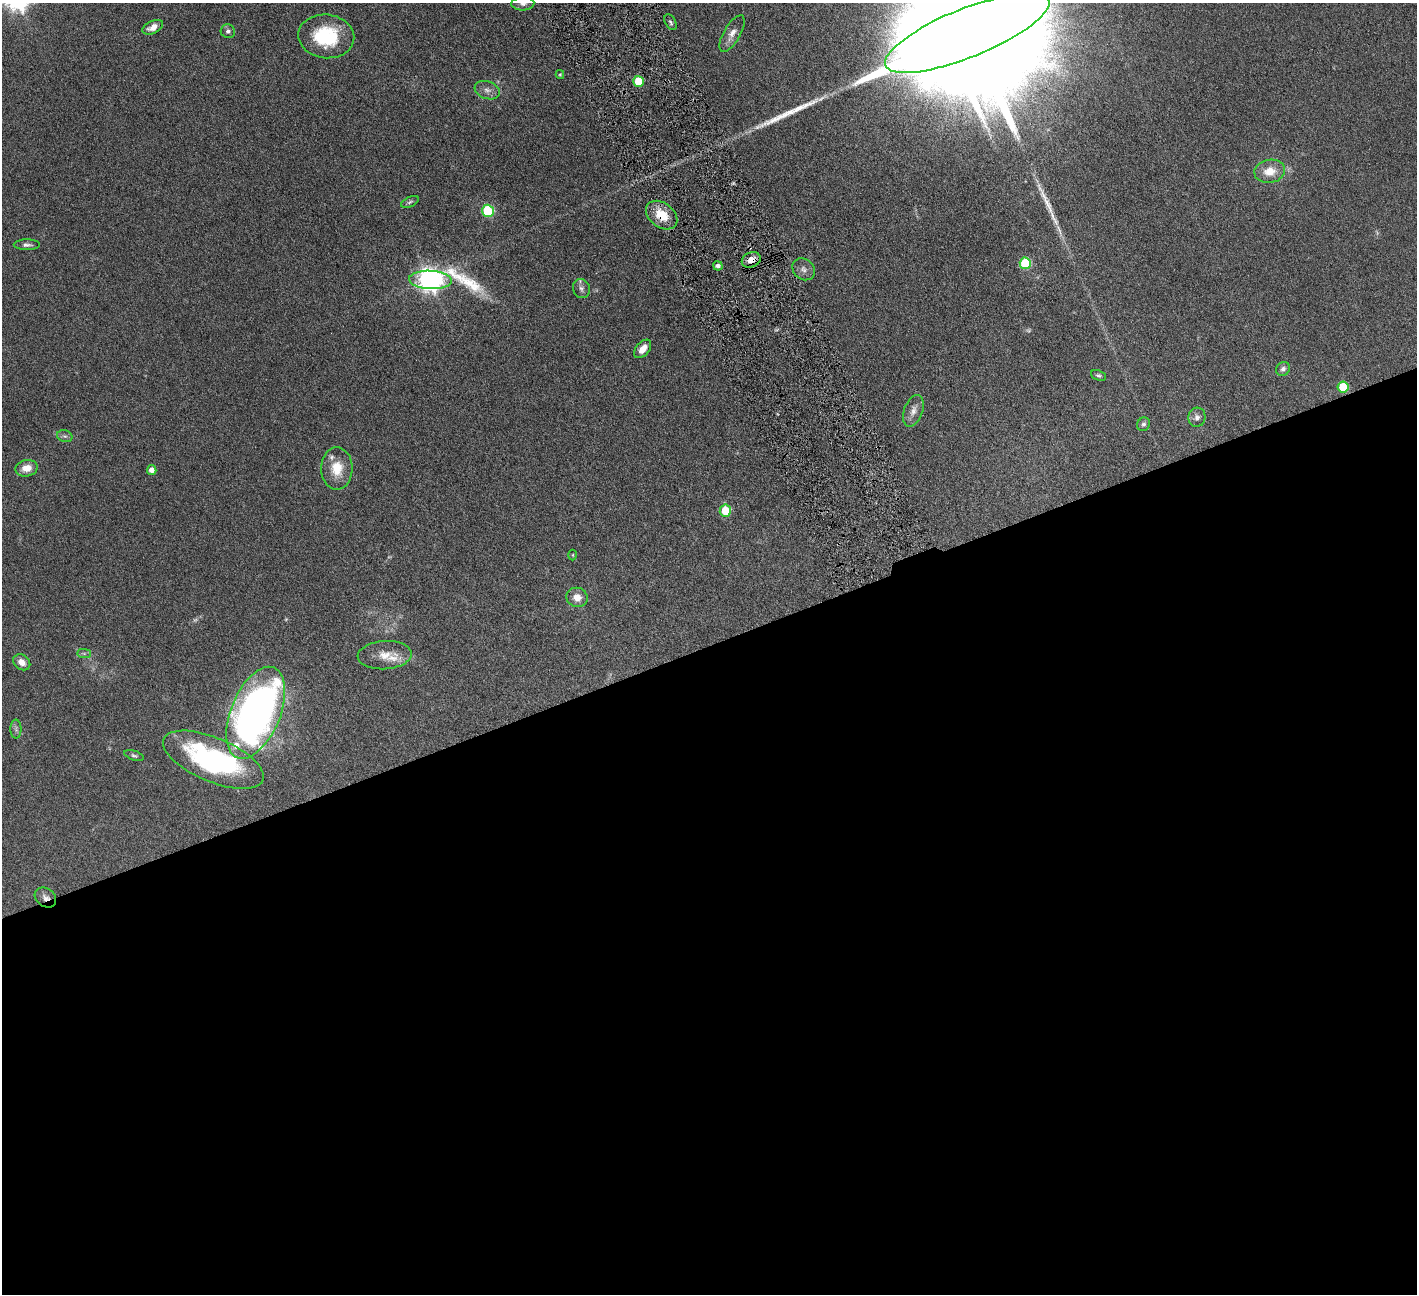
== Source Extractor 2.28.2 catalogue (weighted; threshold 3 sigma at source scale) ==
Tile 15 of 4 x 4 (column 3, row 4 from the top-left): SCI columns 2834-4248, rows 297-1588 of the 5666 x 5629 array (HDU 1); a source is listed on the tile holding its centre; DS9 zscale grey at full resolution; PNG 1419 x 1296 px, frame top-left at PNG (2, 3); each listed source drawn as its Kron ellipse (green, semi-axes under 4 px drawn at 4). Shown black and unused: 50% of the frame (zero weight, under 4 of 8 exposures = <1% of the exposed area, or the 3 px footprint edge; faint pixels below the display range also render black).
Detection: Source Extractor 2.28.2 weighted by HDU 2 'WHT'; one run over the whole footprint, this tile lists its part. Background 0.128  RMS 0.0061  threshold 0.0249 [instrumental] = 3 sigma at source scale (4.09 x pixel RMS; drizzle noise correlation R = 1.36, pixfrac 0.8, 0.05/0.05 arcsec/px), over >= 5 px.
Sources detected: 51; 2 too faint to see at this stretch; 1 cosmic-ray / hot-pixel residue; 2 long thin detections or spike segments (spike, bleed or trail) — neither listed nor drawn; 3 inside a brighter listed object's ellipse — not listed separately; the other 43 listed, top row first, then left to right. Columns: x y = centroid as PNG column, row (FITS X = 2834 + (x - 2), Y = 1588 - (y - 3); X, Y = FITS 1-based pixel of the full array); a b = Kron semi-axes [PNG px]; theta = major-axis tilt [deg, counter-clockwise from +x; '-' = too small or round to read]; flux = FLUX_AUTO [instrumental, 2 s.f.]
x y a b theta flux
523 3 11 7 3 2.1
671 22 8 5 -60 1.2
153 27 11 6 26 4
228 31 7 7 - 1.6
967 33 88 24 22 82000
732 34 20 8 60 4.5
326 36 28 22 -6 33
560 74 4 4 - 0.64
638 81 5 5 - 19
487 90 13 8 -20 3.1
1270 171 15 11 9 8.9
410 202 9 5 25 1.2
488 211 6 6 - 43
662 215 17 12 -37 12
27 245 13 5 0 1.8
751 260 10 7 23 5.1
1025 263 5 5 - 32
718 266 4 4 - 2.1
804 269 12 10 -41 2.8
430 280 21 9 -3 480
581 289 9 8 - 2.2
643 349 11 6 50 4.9
1283 369 7 6 - 1.8
1099 375 8 4 -22 1
1343 387 5 5 - 19
913 411 16 9 70 4.2
1197 417 10 8 77 2.4
1143 424 7 6 - 1.4
65 436 8 5 -19 1.4
27 468 11 8 11 5.8
337 468 21 15 -89 12
152 470 5 5 - 3.4
725 511 6 5 - 19
573 555 5 3 - 0.48
577 597 11 9 -16 5.2
84 653 7 4 -1 0.98
385 655 27 14 4 8.5
22 662 9 7 -37 4.2
256 713 49 24 68 370
16 729 9 5 -89 1.6
134 756 10 4 -19 1.2
213 760 54 22 -23 100
45 897 12 9 -37 3.2
Overlapping masked pixels (flux is a lower limit): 3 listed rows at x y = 662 215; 751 260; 45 897
Isophote crosses this tile's border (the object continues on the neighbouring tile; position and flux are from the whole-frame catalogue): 2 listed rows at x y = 523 3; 967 33